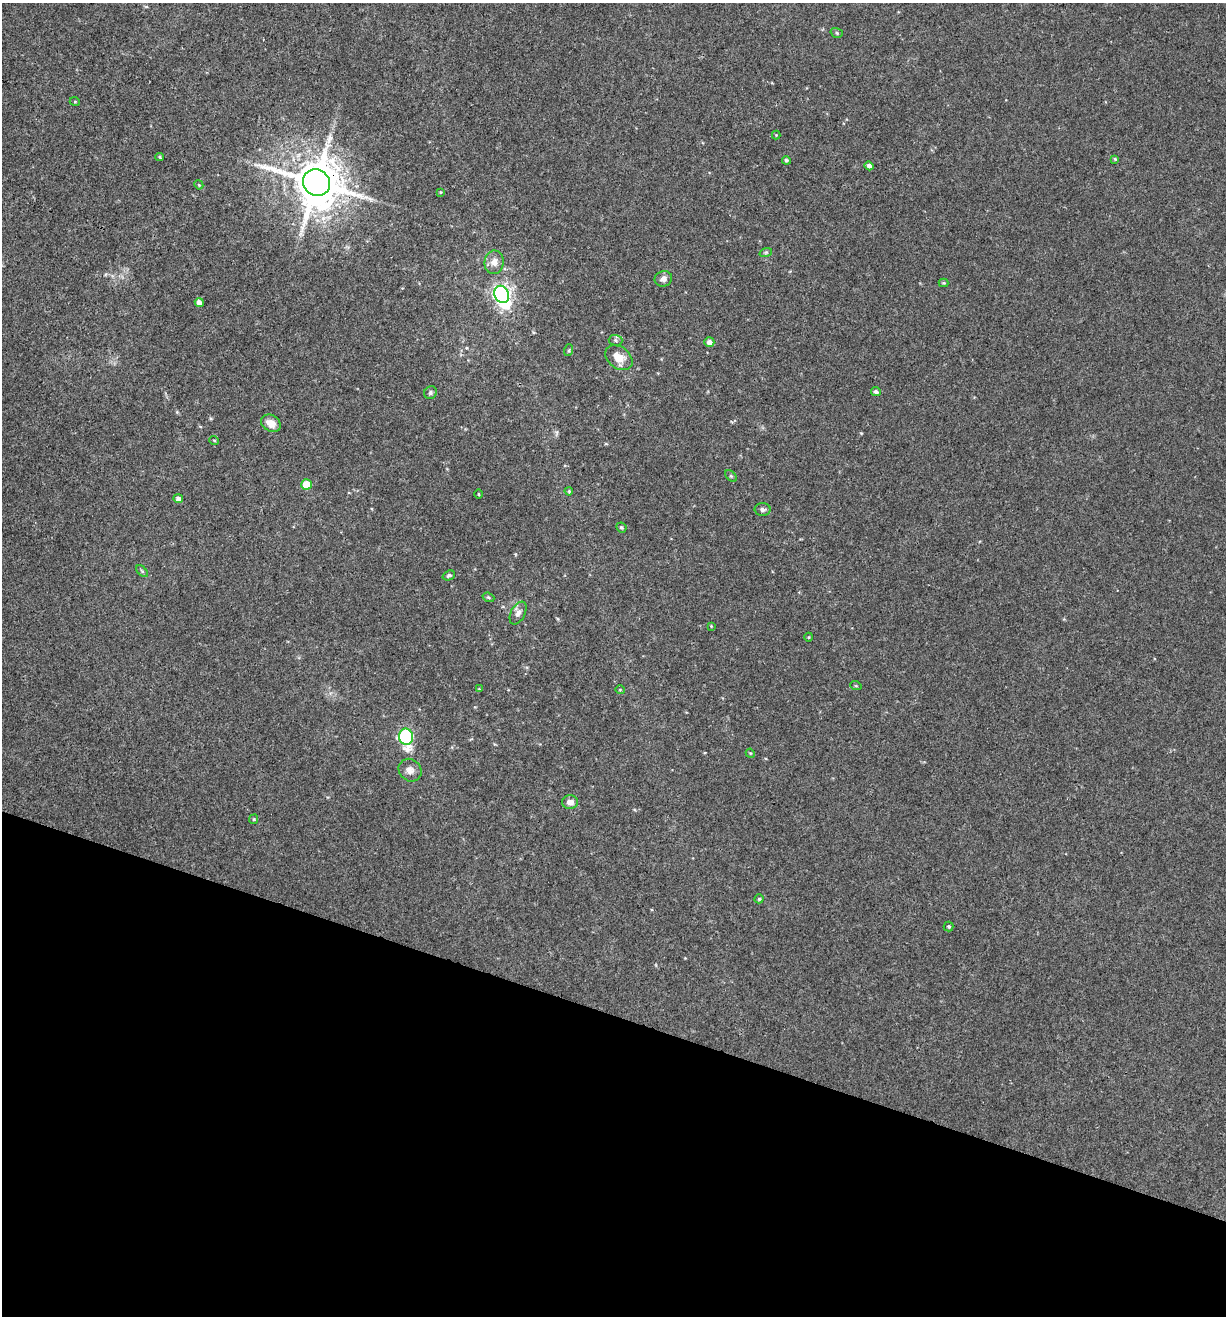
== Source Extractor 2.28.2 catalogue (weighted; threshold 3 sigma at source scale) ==
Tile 15 of 4 x 4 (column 3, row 4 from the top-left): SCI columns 2572-3795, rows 4-1317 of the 5271 x 5259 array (HDU 1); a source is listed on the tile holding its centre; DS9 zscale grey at full resolution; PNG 1228 x 1318 px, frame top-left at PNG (2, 3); each listed source drawn as its Kron ellipse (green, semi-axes under 4 px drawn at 4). Shown black and unused: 23% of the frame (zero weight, under 3 of 4 exposures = <1% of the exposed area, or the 3 px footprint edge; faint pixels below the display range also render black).
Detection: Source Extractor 2.28.2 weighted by HDU 2 'WHT'; one run over the whole footprint, this tile lists its part. Background 0.00115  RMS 0.0035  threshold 0.016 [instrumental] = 3 sigma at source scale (4.5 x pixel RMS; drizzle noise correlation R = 1.50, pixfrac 1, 0.05/0.05 arcsec/px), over >= 5 px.
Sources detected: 47; all 47 listed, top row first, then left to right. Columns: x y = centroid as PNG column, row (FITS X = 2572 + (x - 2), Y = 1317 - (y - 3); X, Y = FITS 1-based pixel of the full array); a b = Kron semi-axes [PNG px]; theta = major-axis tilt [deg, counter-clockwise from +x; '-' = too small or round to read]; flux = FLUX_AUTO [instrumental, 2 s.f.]
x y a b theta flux
837 33 6 5 - 0.56
75 102 5 3 - 0.29
776 135 4 4 - 0.3
160 157 4 4 - 0.48
1115 159 4 3 - 0.34
786 160 4 4 - 0.68
869 166 4 4 - 1.2
316 183 14 12 -39 1800
199 185 4 3 - 0.32
440 192 4 3 - 0.34
766 252 6 4 19 0.48
494 262 12 9 83 2.6
663 279 9 7 18 1.6
944 283 5 4 - 0.39
502 294 9 7 -66 160
199 302 4 4 - 1.7
615 340 7 5 -4 0.71
709 342 5 4 - 1.9
569 350 6 3 72 0.38
619 358 15 10 -37 4.6
876 392 5 4 - 1
430 393 7 6 - 0.71
271 423 10 8 -30 2.9
214 440 5 3 - 0.35
731 476 7 4 -44 0.54
306 484 5 5 - 7
569 491 4 3 - 0.38
479 494 5 3 - 0.31
178 499 5 4 - 1.3
763 509 8 6 -3 0.92
621 527 5 4 - 0.55
142 571 7 4 -46 0.61
449 575 6 4 20 0.72
488 597 6 4 -20 0.55
518 613 12 7 63 1.6
711 626 3 3 - 0.27
809 637 4 3 - 0.25
856 686 6 3 -18 0.35
479 689 4 4 - 0.29
620 690 5 3 - 0.27
406 737 8 7 - 49
750 753 5 3 - 0.33
410 770 12 10 -42 2.1
570 802 8 7 - 2.2
254 819 5 4 - 0.37
759 899 4 4 - 0.49
949 927 5 4 - 0.46
Overlapping masked pixels (flux is a lower limit): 1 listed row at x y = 316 183